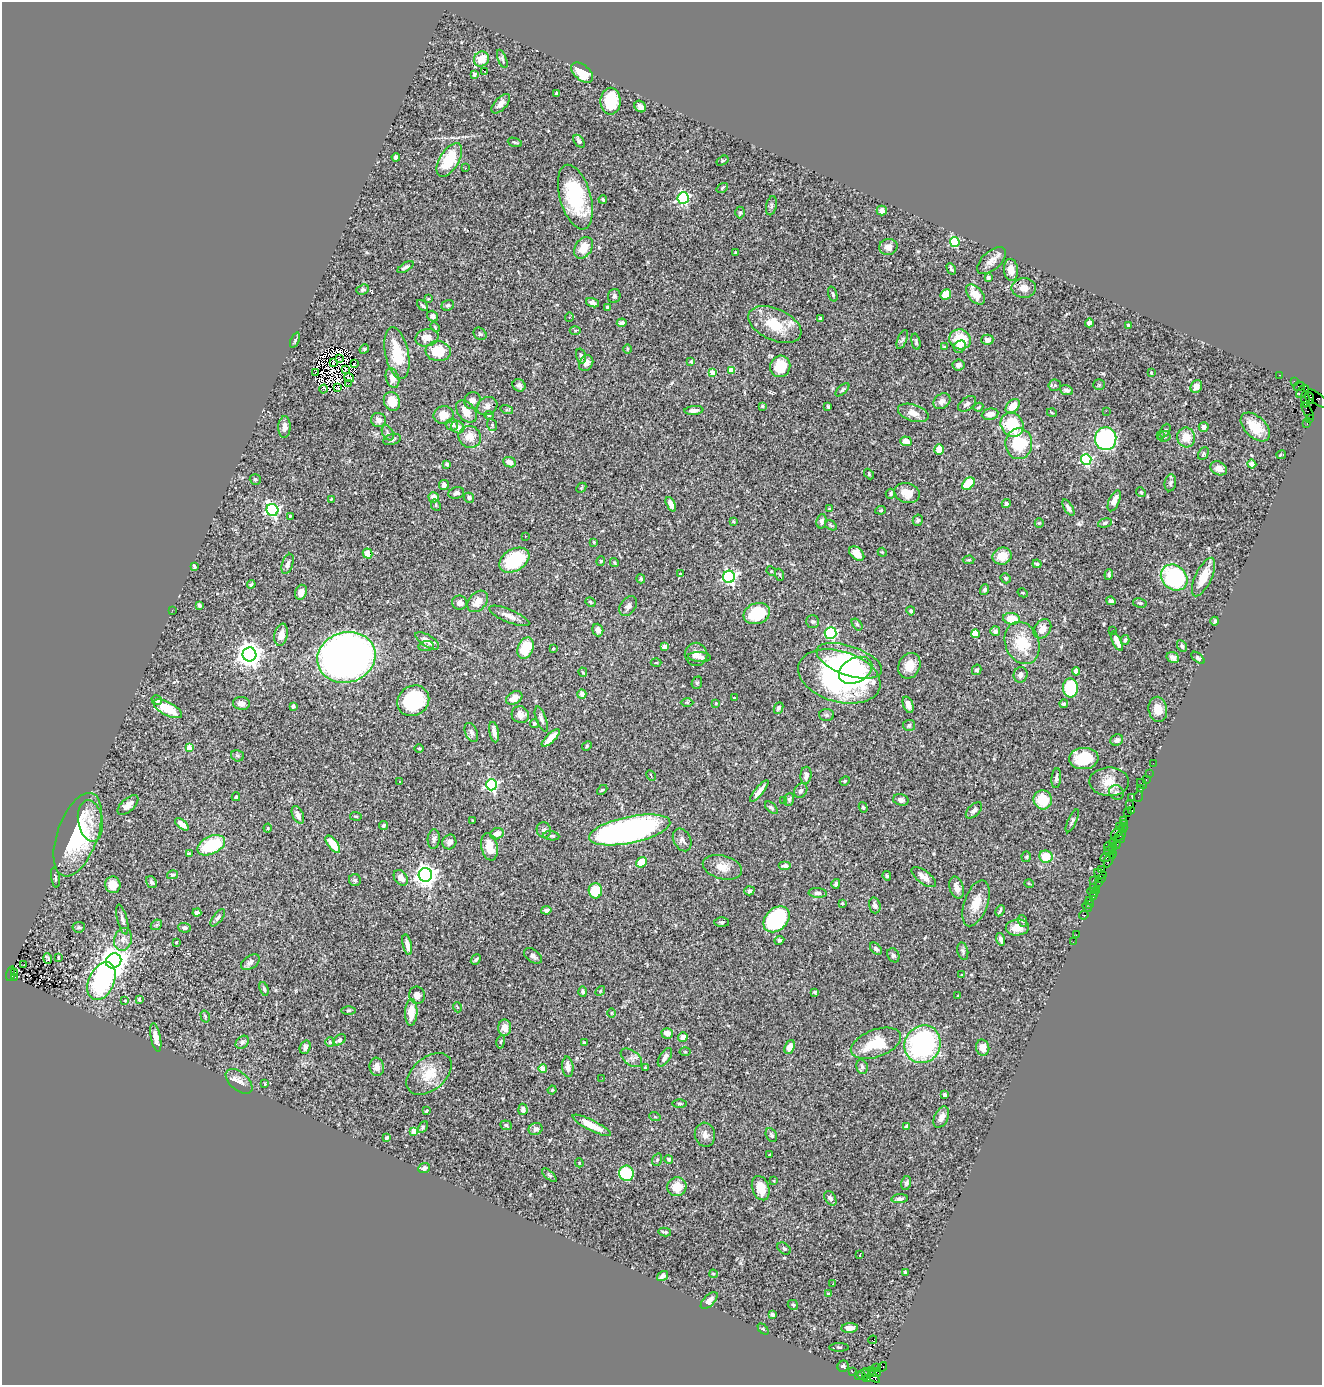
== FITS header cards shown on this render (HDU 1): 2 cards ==
NAXIS1  =                 1320
NAXIS2  =                 1383

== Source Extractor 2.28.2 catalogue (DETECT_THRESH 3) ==
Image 1320 x 1383 px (HDU 1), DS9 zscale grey, 1 PNG px = 1 image px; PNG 1324 x 1387 px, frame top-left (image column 1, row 1383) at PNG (2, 2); each listed source drawn as its Kron ellipse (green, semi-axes under 4 px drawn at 4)
Background 0.828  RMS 0.028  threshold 0.0844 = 3 sigma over >= 5 px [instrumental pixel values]
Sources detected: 524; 5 with non-positive FLUX_AUTO (blend fragments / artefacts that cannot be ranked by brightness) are neither listed nor drawn; of the other 519, the 500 brightest by FLUX_AUTO listed and drawn (19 fainter detections omitted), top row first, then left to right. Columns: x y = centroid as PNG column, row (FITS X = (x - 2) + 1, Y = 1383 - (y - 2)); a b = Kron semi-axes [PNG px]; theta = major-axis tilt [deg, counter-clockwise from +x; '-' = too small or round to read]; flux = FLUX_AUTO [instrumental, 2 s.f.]
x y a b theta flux
481 59 8 7 - 27
502 59 9 4 -70 4.2
484 71 3 2 - 22
582 73 13 7 -41 47
474 74 4 3 - 2.3
556 93 4 3 - 2.3
611 101 13 10 89 62
501 104 12 6 47 9.2
640 106 6 5 - 7.3
579 141 7 4 -53 4.6
515 142 7 3 -18 2.6
396 157 4 4 - 7.4
449 160 19 9 59 68
722 161 6 4 31 2.1
465 168 3 2 - 2.4
722 188 6 3 37 2.3
575 197 33 15 -74 140
683 198 6 5 - 280
603 199 4 4 - 3.2
771 206 9 5 78 3.9
882 210 5 5 - 10
740 212 6 5 - 2.6
955 242 5 4 - 120
888 247 9 8 - 12
583 248 12 8 57 28
735 252 3 2 - 1.8
991 261 17 9 41 15
406 267 9 4 31 5.1
951 269 6 3 -61 3.3
1011 270 11 7 -85 21
988 278 4 4 - 6.1
1024 288 12 10 -1 16
363 290 6 5 - 4.2
833 294 8 3 -72 2.5
946 294 6 5 - 32
975 295 12 7 -49 28
614 296 7 6 - 5
428 299 3 3 - 1.8
592 303 7 4 -17 8.3
422 305 6 3 -44 2.7
448 305 6 5 - 3.9
607 307 4 3 - 5.9
432 316 6 5 - 5.6
569 317 4 4 - 2.2
821 318 3 3 - 2.7
622 323 5 3 - 5.1
1089 323 4 4 - 7.1
775 325 28 15 -24 65
1128 325 4 3 - 5.4
435 327 5 3 - 1.9
575 330 5 3 - 2.1
480 334 7 5 -40 3.3
427 338 12 8 14 15
902 339 10 4 67 4.5
960 339 11 10 - 63
295 340 8 4 68 3.4
987 340 6 5 - 7.8
916 342 8 3 -77 3.2
944 347 4 4 - 2
960 347 7 5 48 6.9
364 349 5 4 - 2.4
627 349 5 3 - 1.9
438 351 12 10 -7 54
397 353 26 11 -78 66
581 356 7 4 -75 4.5
339 359 3 2 - 1.9
691 361 3 3 - 1.8
333 363 3 2 - 1.6
355 363 3 2 - 3.4
586 363 8 6 54 10
959 365 6 5 - 7.4
780 366 11 10 - 52
345 369 3 2 - 1.6
731 371 4 4 - 30
315 373 4 2 - 76
712 373 4 4 - 23
1151 373 3 2 - 1.9
1280 375 3 2 - 36
349 378 5 2 - 1.5
392 378 10 6 -72 14
1294 381 4 2 - 26
348 384 3 2 - 3.7
519 385 7 6 - 5.5
1055 385 6 5 - 3.2
1099 385 6 5 - 2.3
1196 386 7 5 55 13
1299 386 5 4 - 150
338 388 3 2 - 1.8
324 389 4 3 - 1.6
842 390 8 4 42 3.6
1066 390 7 5 -20 5.2
1302 391 7 5 47 670
1309 398 6 3 -73 490
1317 398 12 5 -41 120
1305 399 8 4 -86 780
392 401 10 8 -67 31
472 401 9 8 - 10
942 401 9 7 37 8.3
967 404 10 6 36 7.5
487 406 10 8 28 9.1
762 406 4 4 - 2
1013 406 8 5 48 28
828 407 4 3 - 2.4
978 407 5 3 - 2
507 410 6 4 -17 2.9
694 410 9 4 5 9.2
1106 411 2 2 - 34
1307 411 10 3 -59 100
466 412 12 8 -51 22
913 413 16 8 -18 17
1052 413 5 3 - 1.6
990 414 8 5 9 14
444 415 10 9 - 24
489 415 4 4 - 1.9
1310 419 3 3 - 72
378 420 7 7 - 9.4
452 424 6 6 - 8
1307 424 3 2 - 29
492 425 6 5 - 2.8
1012 425 12 11 - 90
284 427 11 6 88 11
458 427 7 6 - 13
1204 427 5 4 - 9.6
1255 427 17 10 -44 39
1165 430 7 4 63 3.3
388 433 8 5 -61 4.3
1161 436 4 3 - 1.6
1164 436 6 5 - 5.3
470 437 11 10 - 23
1186 437 10 9 - 26
392 439 9 5 16 5.3
1106 439 11 10 - 250
906 441 6 5 - 15
1019 444 15 13 89 81
939 450 5 5 - 32
1203 453 7 5 61 3
1281 455 5 2 - 1.6
1086 460 5 5 - 210
510 462 6 5 - 13
447 464 3 3 - 3.4
1252 464 4 4 - 10
1219 468 9 6 -29 11
869 474 6 3 -48 2
255 479 6 5 - 3.3
1170 483 8 6 81 4.2
968 484 7 5 46 62
444 485 5 5 - 6.3
581 488 6 4 47 2
1141 492 5 4 - 2.1
456 493 8 6 17 7.1
907 493 13 9 -15 29
891 494 5 5 - 3.1
434 497 5 5 - 12
469 498 5 5 - 4.1
331 499 3 2 - 1.7
1114 501 11 5 66 15
1006 503 4 4 - 4.2
671 504 8 4 -65 13
436 505 6 4 -63 2.2
1068 508 9 4 -59 6.1
829 509 3 3 - 2
272 510 6 5 - 340
881 510 5 3 - 2.1
290 516 4 3 - 2.2
918 520 5 5 - 3.3
733 521 4 3 - 2.2
821 521 7 5 78 5.3
1039 523 4 4 - 1.9
1105 523 7 4 17 3.6
831 525 6 4 -32 2.6
525 536 3 2 - 2.1
594 542 3 3 - 2.3
882 552 4 3 - 1.8
367 554 5 4 - 16
857 554 9 6 -41 20
1002 556 9 8 - 29
514 560 16 11 30 98
969 560 6 4 1 2.6
601 561 5 4 - 2.8
614 563 4 3 - 2.1
288 564 10 5 72 6.8
1037 564 4 3 - 2.5
194 566 4 3 - 2.8
771 571 5 4 - 2.1
680 574 3 3 - 3.1
780 575 6 4 -71 2.3
1109 575 5 4 - 4.3
729 577 6 6 - 410
1204 577 21 8 65 32
1005 578 5 4 - 3.4
1174 578 14 12 -42 220
641 579 5 4 - 2.8
251 584 4 3 - 3.5
985 590 5 4 - 4.7
301 592 7 6 - 14
1023 593 5 3 - 1.9
478 601 12 8 48 20
1111 601 5 4 - 5.5
591 602 5 3 - 2.2
460 603 7 7 - 11
1140 603 7 4 -9 3.5
199 605 4 3 - 5.7
628 606 11 7 53 8.7
172 610 3 2 - 1.7
911 611 4 3 - 4
757 614 13 10 18 79
509 616 22 6 -23 15
1011 619 8 6 -8 32
1215 621 4 3 - 3
813 622 6 6 - 3.8
857 624 7 4 -53 3
1042 629 10 8 55 16
598 630 6 5 - 8.6
1112 630 3 2 - 2
995 631 5 5 - 7.7
830 633 6 6 - 160
975 634 4 4 - 53
281 635 11 6 79 17
1125 640 5 3 - 3.7
427 641 13 6 -32 14
1117 641 11 4 -64 14
1022 643 22 17 -68 68
426 646 7 5 9 4
1182 646 6 4 -63 4
664 647 4 4 - 16
526 648 11 7 68 57
553 649 3 3 - 2.7
249 654 7 7 - 1900
696 654 11 11 - 13
346 657 29 25 16 1400
700 657 11 5 -4 7.2
1173 657 6 5 - 8
1198 658 8 4 -41 3.6
849 661 34 14 -19 95
656 662 5 3 - 1.7
909 666 13 10 67 25
856 670 18 12 28 66
977 670 5 4 - 4.1
1076 671 4 4 - 9.8
583 672 4 3 - 2.1
1020 675 8 7 - 8.8
839 676 42 25 -16 470
697 683 6 5 - 3.4
1070 688 9 7 -88 120
582 694 5 4 - 9.2
514 698 9 6 31 19
734 698 3 3 - 2.3
157 700 5 4 - 5.3
413 701 17 14 34 130
687 702 6 4 -1 2.4
241 703 8 6 -7 12
716 703 3 3 - 1.8
1064 704 4 4 - 4
908 705 8 5 -69 10
293 706 4 3 - 3.6
778 708 6 4 66 4.9
168 709 16 6 -27 50
1158 709 13 9 -80 21
520 715 9 8 - 11
827 715 7 6 - 4.4
541 719 13 5 -70 7.8
534 723 5 4 - 3.3
909 725 6 5 - 4.3
471 732 10 6 -67 5.6
494 732 10 4 -80 12
551 738 12 4 45 23
1117 740 6 5 - 5.6
587 746 5 4 - 2.6
189 748 4 4 - 30
419 749 5 3 - 1.9
237 756 6 5 - 3.7
1084 759 15 10 4 64
1153 763 2 2 - 8.9
1149 773 2 2 - 16
651 775 6 3 -63 2.7
806 775 8 5 84 9.6
1056 778 10 4 84 4.9
1146 780 3 2 - 28
400 781 3 2 - 2.3
845 781 5 4 - 2.5
1109 782 20 14 -1 31
1142 784 5 2 - 91
491 785 6 5 - 320
1140 789 3 3 - 50
602 790 6 3 43 2.3
759 791 13 4 50 12
801 791 7 6 - 5.9
1116 792 8 7 - 5.7
1138 796 5 2 - 32
236 797 4 3 - 3.1
1132 798 3 2 - 27
789 799 6 5 - 2.7
901 800 8 5 -15 6.4
1043 800 9 9 - 49
784 801 2 2 - 1.8
128 805 13 6 42 12
1129 805 3 2 - 64
863 807 5 4 - 2.7
771 808 8 4 -44 3.4
974 810 10 6 44 6.2
1132 810 4 3 - 68
1128 813 4 2 - 14
298 815 9 5 -66 9.6
356 816 5 3 - 2
472 820 3 2 - 1.8
1123 820 2 2 - 27
90 821 21 12 -80 28
1072 821 12 4 65 4.4
182 824 8 4 -39 11
1125 824 4 2 - 35
383 825 5 4 - 3.8
1120 826 3 3 - 51
268 828 4 4 - 1.8
1123 828 4 4 - 66
544 830 8 7 - 6.1
630 830 41 13 12 760
1118 832 9 4 43 230
497 834 7 5 22 13
78 835 44 20 70 180
1120 835 6 3 34 110
551 836 8 4 -7 3.9
434 839 10 6 86 5.1
1119 839 6 2 -1 61
682 840 12 8 -61 9.2
449 842 7 6 - 10
1113 842 4 3 - 61
333 844 10 4 -53 36
211 845 15 8 26 100
1116 845 4 3 - 120
1109 846 4 2 - 86
489 847 14 8 -80 32
1112 847 2 2 - 75
1109 851 5 3 - 110
189 854 4 3 - 4.1
1112 854 4 3 - 76
1026 857 5 4 - 2.5
1046 857 7 6 - 34
1106 858 5 3 - 67
1109 859 8 3 66 120
641 862 6 4 38 34
785 866 6 4 0 5.8
722 867 20 11 -15 24
1102 869 2 2 - 41
1100 874 6 3 -24 54
172 875 5 4 - 3.1
425 875 7 6 - 1300
887 876 5 4 - 2.3
924 877 14 6 -37 15
55 878 10 3 -82 3.2
401 878 9 6 -52 11
1101 878 3 2 - 58
355 880 6 6 - 4.3
1093 880 3 2 - 120
151 882 6 5 - 4.4
1099 882 3 3 - 36
836 884 5 4 - 4.4
1029 884 5 3 - 1.6
113 885 8 7 - 19
1094 887 4 2 - 56
957 888 11 7 -73 13
1096 890 2 2 - 35
595 891 7 6 - 58
749 891 5 4 - 3.4
1093 892 5 3 - 68
818 893 9 5 -4 5.9
1093 897 3 3 - 12
1090 901 4 3 - 160
842 903 4 3 - 2.3
976 903 24 11 70 33
1090 904 4 3 - 15
875 905 8 5 -74 5.7
1087 907 6 2 -45 28
546 910 5 4 - 7.1
1000 911 6 2 63 3
197 913 4 4 - 5.2
1084 915 5 3 - 82
218 918 10 4 52 5.1
776 919 15 11 44 220
122 920 15 5 -76 7.3
1023 921 6 4 -71 2.4
722 922 7 5 -1 3.6
156 925 6 4 44 2.9
79 927 6 5 - 3
1017 927 12 8 5 26
184 928 6 5 - 6.4
1076 935 2 2 - 7.4
123 939 11 9 75 12
1001 939 6 3 -73 5.7
779 940 5 4 - 2.8
176 942 3 3 - 1.9
1073 942 3 2 - 5.1
407 945 10 4 -76 13
876 949 7 4 -43 5.1
963 951 9 5 -78 4
893 955 7 5 -60 5.2
533 956 10 6 -36 6.3
58 957 3 2 - 2
48 958 5 3 - 3
476 959 5 4 - 3.2
114 961 8 7 - 2500
250 962 10 6 34 6.3
24 965 3 2 - 2.7
15 972 3 2 - 42
11 974 7 4 76 390
962 975 4 4 - 1.5
15 977 3 3 - 62
102 981 20 13 66 270
264 989 7 4 -74 3.9
600 991 5 4 - 2.2
583 992 5 4 - 4.2
815 992 3 3 - 2.8
417 995 8 8 - 12
957 996 3 3 - 6.2
139 999 4 3 - 2.8
125 1000 4 3 - 2.9
457 1007 5 3 - 1.6
349 1010 7 3 1 2.6
411 1012 13 6 88 32
612 1013 4 3 - 1.7
205 1016 6 4 -75 2.7
505 1028 8 6 -90 15
667 1033 6 5 - 10
156 1037 14 5 -79 13
683 1037 5 4 - 13
339 1040 7 4 32 4.6
242 1042 7 5 46 4.5
330 1042 5 5 - 2.6
501 1042 7 3 80 2.2
584 1043 4 3 - 3.8
876 1043 26 13 20 81
923 1044 19 17 59 370
305 1047 7 5 70 6.1
790 1047 7 5 66 13
983 1048 8 6 -76 17
685 1052 5 3 - 1.8
665 1057 10 5 57 9.4
631 1058 12 7 -37 8.8
377 1067 9 7 -82 11
568 1067 10 5 -83 12
862 1067 7 5 -76 4.6
645 1068 3 2 - 2.1
543 1069 4 4 - 30
429 1074 26 16 39 44
602 1078 2 2 - 3.8
239 1081 16 9 -41 13
265 1084 4 3 - 1.6
552 1090 4 3 - 1.6
945 1095 4 3 - 11
680 1104 7 3 -1 2.6
523 1109 6 4 -84 7.2
426 1111 4 3 - 1.8
655 1117 6 3 -18 2
941 1117 11 7 64 13
506 1125 6 4 -21 3.5
592 1125 21 5 -27 37
907 1126 4 4 - 4.5
423 1127 6 4 62 2.6
536 1129 7 6 - 8.4
414 1131 4 4 - 47
705 1135 12 10 -81 12
771 1135 7 5 -62 3.3
387 1138 4 3 - 5.4
770 1155 3 3 - 2.9
669 1159 4 4 - 4.5
657 1160 6 4 70 2.9
579 1163 4 3 - 1.7
424 1168 6 5 - 5.2
627 1173 7 7 - 88
549 1175 9 4 -41 3.5
774 1181 4 4 - 1.8
906 1183 7 5 76 3.2
677 1187 9 9 - 31
761 1188 12 8 -70 30
830 1198 8 5 -59 7.8
900 1199 8 4 4 6
665 1232 6 3 -12 3.1
784 1248 7 5 -37 4.1
860 1255 3 2 - 1.5
905 1272 4 3 - 2.6
713 1274 4 4 - 1.9
662 1276 6 4 35 6.5
833 1284 3 2 - 1.6
829 1294 4 3 - 2.6
709 1300 10 5 45 11
793 1305 5 5 - 3
772 1315 4 3 - 3.9
850 1328 8 5 5 13
763 1329 6 4 -46 2.1
873 1340 4 3 - 15
839 1347 10 4 0 2.9
843 1366 6 5 - 4.9
877 1367 2 2 - 13
882 1367 5 3 - 80
872 1370 3 3 - 40
852 1372 2 2 - 14
875 1373 6 3 -15 200
859 1375 3 2 - 61
864 1375 6 5 - 170
872 1376 10 4 -41 550
868 1378 4 4 - 130
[19 fainter detections neither listed nor drawn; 5 non-positive-flux detections neither listed nor drawn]